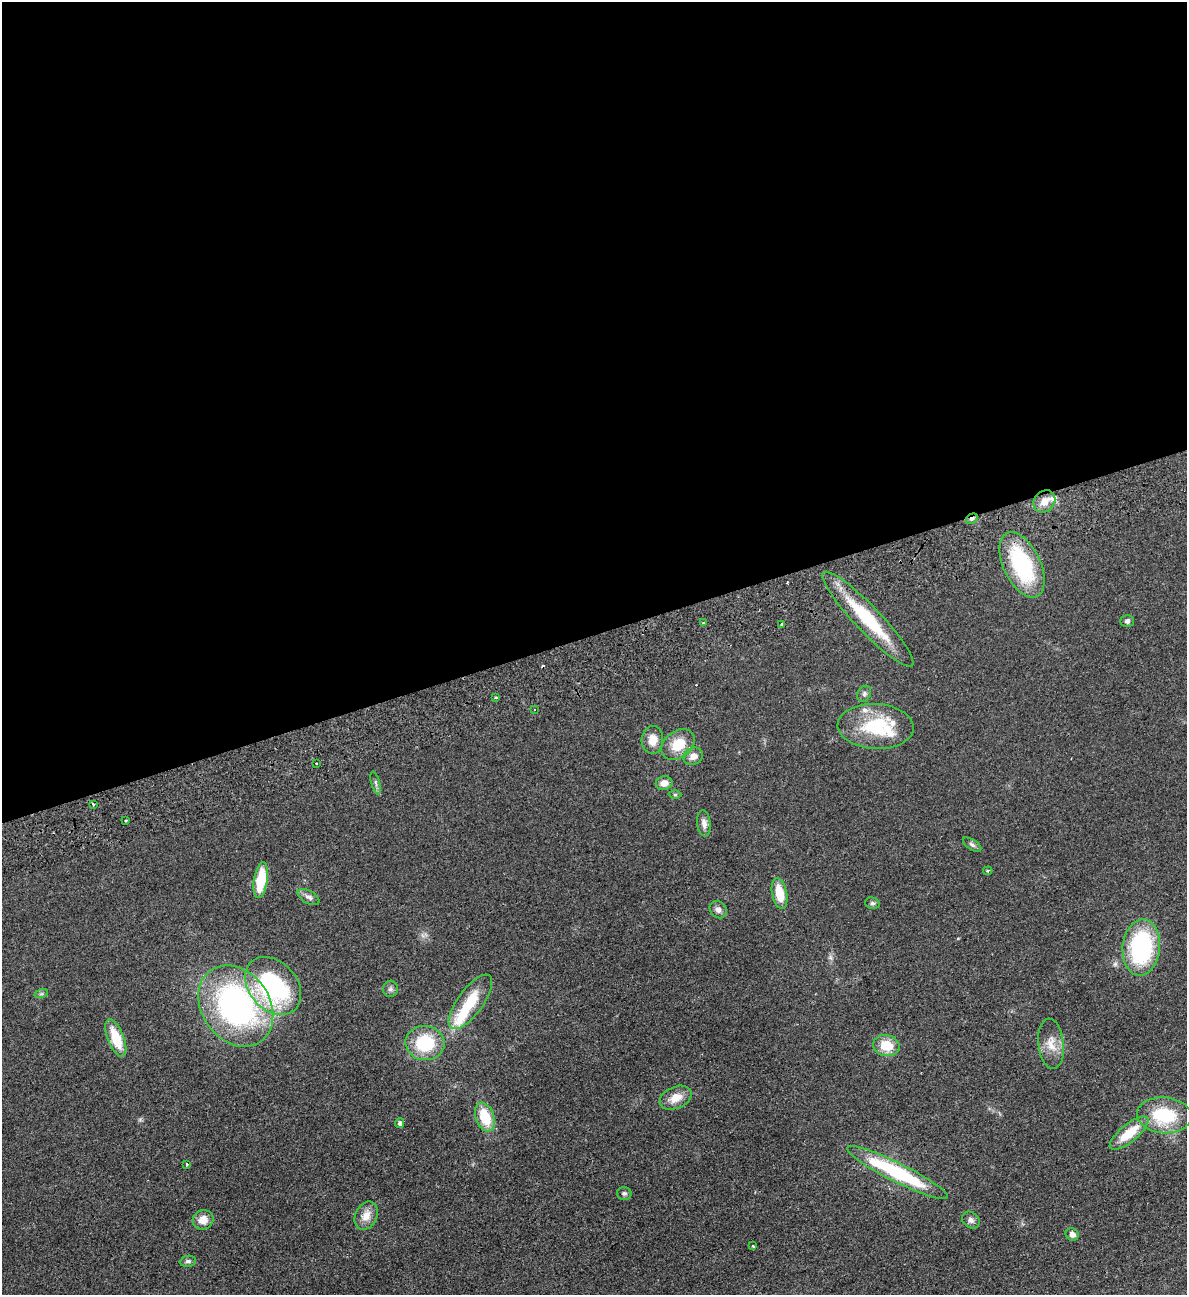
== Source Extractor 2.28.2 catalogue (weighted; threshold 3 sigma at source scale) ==
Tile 2 of 4 x 4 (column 2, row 1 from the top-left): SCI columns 1471-2655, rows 3936-5228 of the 5189 x 5283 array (HDU 1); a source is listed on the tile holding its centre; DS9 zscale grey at full resolution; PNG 1189 x 1297 px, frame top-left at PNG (2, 2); each listed source drawn as its Kron ellipse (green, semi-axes under 4 px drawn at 4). Shown black and unused: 49% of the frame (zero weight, under 2 of 3 exposures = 3% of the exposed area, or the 3 px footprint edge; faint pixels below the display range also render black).
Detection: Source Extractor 2.28.2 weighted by HDU 2 'WHT'; one run over the whole footprint, this tile lists its part. Background 0.0822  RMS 0.0093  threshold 0.0419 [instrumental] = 3 sigma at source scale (4.5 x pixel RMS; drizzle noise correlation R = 1.50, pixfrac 1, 0.05/0.05 arcsec/px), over >= 5 px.
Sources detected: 58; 1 inside a brighter object's white glare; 1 cosmic-ray / hot-pixel residue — neither listed nor drawn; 4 inside a brighter listed object's ellipse — not listed separately; the other 52 listed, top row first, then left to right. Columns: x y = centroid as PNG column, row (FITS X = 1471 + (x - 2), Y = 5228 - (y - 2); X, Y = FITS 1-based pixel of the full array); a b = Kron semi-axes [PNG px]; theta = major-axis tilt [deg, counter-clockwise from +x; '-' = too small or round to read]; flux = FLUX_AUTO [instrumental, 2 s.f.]
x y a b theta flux
1044 501 12 10 50 9.4
972 519 6 4 30 2.1
1022 565 35 18 -64 87
868 619 64 13 -46 60
1127 621 7 6 - 2.1
704 623 4 3 - 1.8
782 624 4 3 - 7.4
864 694 8 6 61 2.3
496 697 3 3 - 2.9
535 709 3 2 - 0.84
876 726 38 22 -3 52
652 740 14 11 88 10
678 745 18 13 37 21
693 756 10 8 29 6.3
316 764 3 3 - 1.6
375 783 12 3 -76 2.1
664 783 8 6 11 6.9
675 795 6 4 0 1.1
93 804 3 3 - 2
126 820 3 3 - 1.5
704 823 13 6 -83 4.7
972 845 10 5 -34 2.4
988 871 4 4 - 1.2
261 880 18 7 81 31
780 893 16 7 -78 20
309 897 12 6 -30 3.6
872 903 7 5 -15 2
718 910 9 8 - 4.2
1141 947 28 18 84 110
273 986 32 24 -49 130
390 989 8 7 - 2.8
41 994 7 4 18 1.4
470 1002 32 12 54 33
236 1006 43 34 -55 230
116 1038 20 8 -69 26
425 1043 19 17 -5 44
1051 1044 25 12 -84 13
886 1046 13 10 -13 19
676 1098 17 11 24 12
1164 1115 27 18 -4 48
485 1117 15 9 -70 28
400 1123 5 4 - 3
1129 1133 24 8 39 25
187 1164 3 2 - 1.9
897 1173 56 9 -27 89
624 1193 7 6 - 2.1
366 1216 15 10 65 10
203 1220 10 9 - 8.5
971 1220 9 7 -38 3.7
1072 1234 7 6 - 4.6
753 1246 3 3 - 2.6
188 1261 8 5 9 1.9
Overlapping masked pixels (flux is a lower limit): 2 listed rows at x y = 972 519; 1022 565